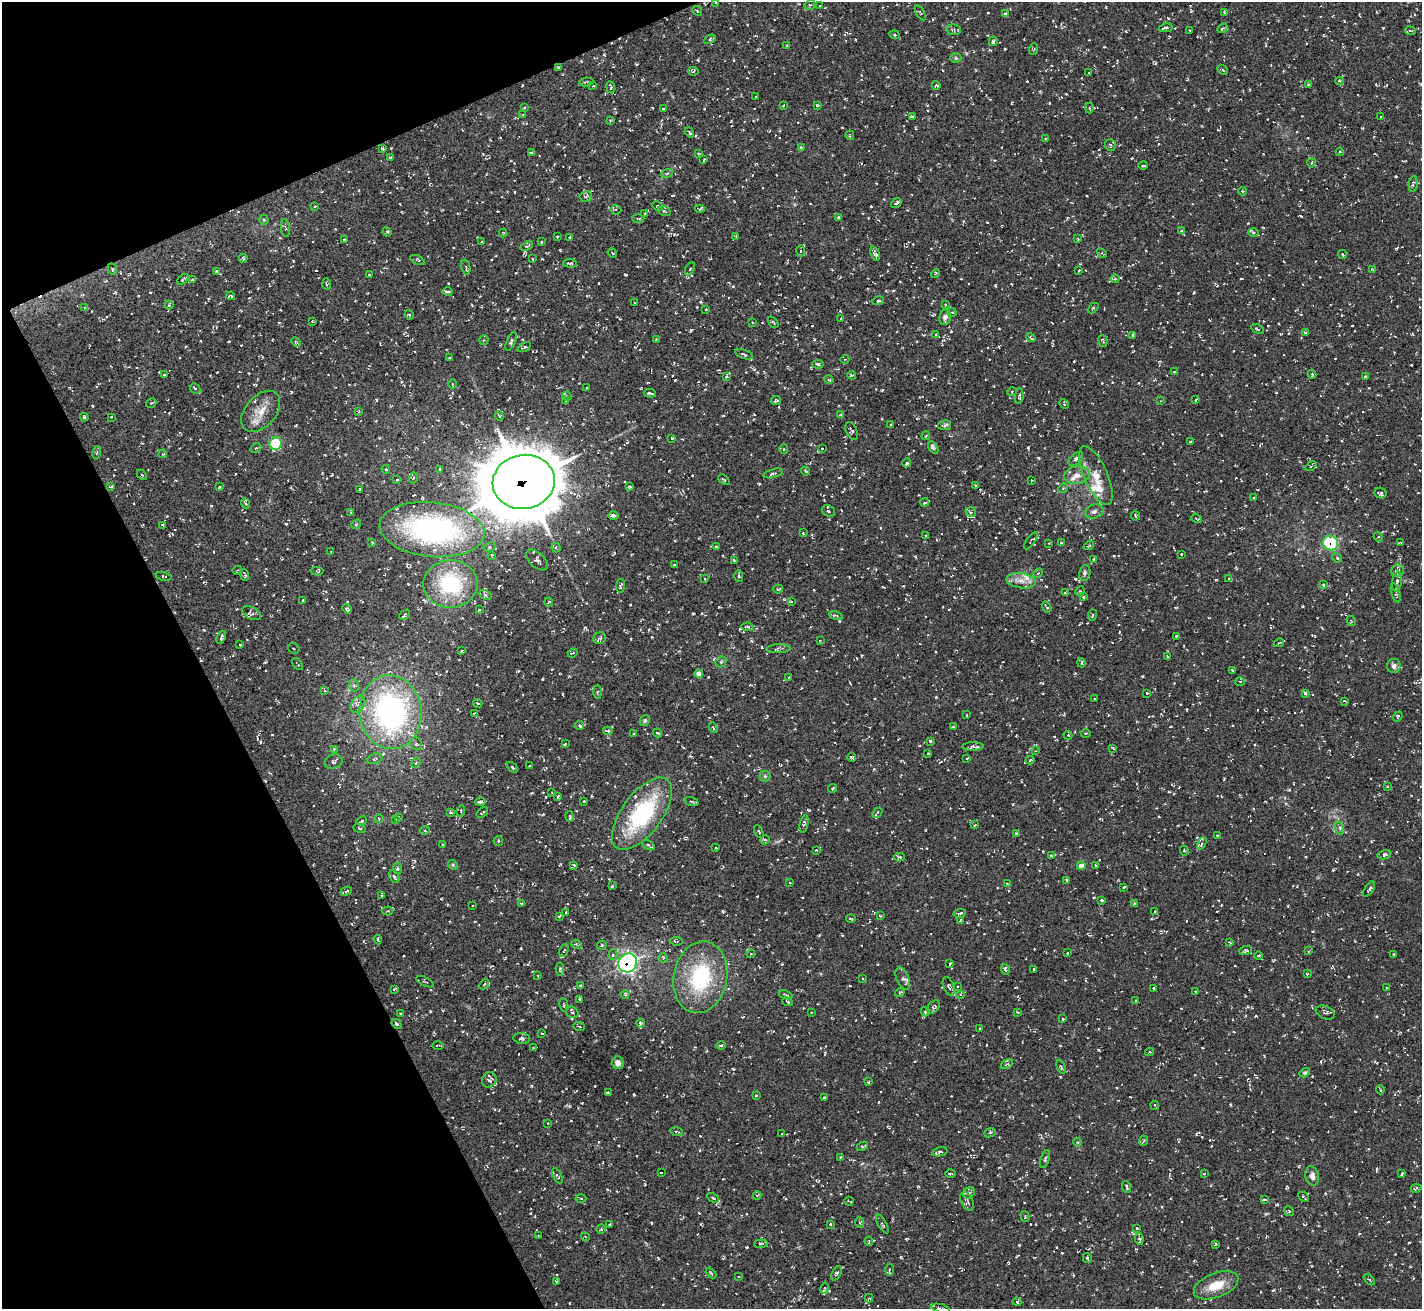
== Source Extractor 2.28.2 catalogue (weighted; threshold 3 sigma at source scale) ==
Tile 5 of 4 x 4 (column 1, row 2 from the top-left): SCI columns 3-1422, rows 2771-4077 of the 5686 x 5676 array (HDU 1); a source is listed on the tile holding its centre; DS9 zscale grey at full resolution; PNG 1424 x 1311 px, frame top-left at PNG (2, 2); each listed source drawn as its Kron ellipse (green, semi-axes under 4 px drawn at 4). Shown black and unused: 21% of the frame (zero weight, under 3 of 5 exposures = <1% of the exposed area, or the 3 px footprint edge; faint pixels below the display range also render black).
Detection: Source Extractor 2.28.2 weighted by HDU 2 'WHT'; one run over the whole footprint, this tile lists its part. Background 0.0245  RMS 0.0053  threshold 0.0237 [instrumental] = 3 sigma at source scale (4.5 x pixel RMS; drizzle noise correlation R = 1.50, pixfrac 1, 0.05/0.05 arcsec/px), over >= 5 px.
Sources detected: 1140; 107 cosmic-ray / hot-pixel residue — neither listed nor drawn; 17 inside a brighter listed object's ellipse — not listed separately; of the other 1016, all 500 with FLUX_AUTO >= 0.526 (the completeness limit of this list) listed and drawn (516 fainter detections not listed), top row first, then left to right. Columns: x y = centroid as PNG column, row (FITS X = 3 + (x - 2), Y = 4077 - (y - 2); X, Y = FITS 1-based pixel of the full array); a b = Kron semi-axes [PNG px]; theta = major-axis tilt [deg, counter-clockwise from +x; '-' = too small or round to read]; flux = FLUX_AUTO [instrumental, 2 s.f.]
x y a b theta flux
716 2 3 2 - 0.68
810 5 5 4 - 0.69
820 6 3 2 - 0.61
697 11 5 4 - 0.7
1224 12 3 3 - 0.65
920 13 8 4 -58 0.82
1005 13 4 4 - 0.7
1166 28 7 3 11 1
1222 28 5 3 - 0.84
954 30 7 5 -10 1.1
1190 30 4 2 - 0.57
1410 31 5 3 - 0.66
894 35 5 4 - 0.62
710 39 6 4 29 0.99
993 41 5 3 - 1.2
787 46 3 2 - 0.55
1034 49 6 3 70 0.53
956 58 5 4 - 0.79
558 68 4 3 - 0.69
1222 70 6 4 -41 0.83
693 71 5 4 - 0.71
1088 73 3 2 - 0.55
1340 81 4 3 - 0.62
586 82 7 3 9 0.67
1308 84 3 3 - 0.53
936 85 4 3 - 0.75
593 86 3 3 - 0.61
611 87 6 4 -81 1.3
756 97 3 2 - 0.67
783 105 3 2 - 0.78
817 106 3 3 - 0.55
524 107 3 3 - 0.68
1089 108 5 3 - 0.53
663 109 3 3 - 0.75
523 115 4 3 - 0.59
912 117 4 3 - 0.71
1381 117 4 2 - 1.1
610 121 4 4 - 0.75
689 132 5 3 - 0.73
850 135 4 3 - 0.64
1046 139 3 2 - 0.59
1110 145 6 5 - 0.86
801 147 3 3 - 0.72
382 148 3 3 - 1.1
1340 152 4 4 - 0.59
531 153 4 4 - 0.96
698 153 3 3 - 0.63
390 157 3 2 - 0.63
704 160 4 2 - 0.64
1311 163 4 3 - 0.62
1143 166 5 3 - 0.9
667 173 6 3 20 0.66
1413 184 8 4 82 1.2
1243 191 4 4 - 0.56
586 196 6 5 - 0.97
896 203 6 3 39 1.1
315 206 4 4 - 0.6
658 206 6 4 -25 0.66
700 209 5 4 - 1.2
616 210 5 5 - 1.1
664 211 6 4 -18 0.94
645 213 3 3 - 0.69
838 217 3 3 - 0.68
638 218 6 2 -4 0.68
264 220 5 4 - 0.75
285 228 9 4 -81 1.1
1181 231 4 3 - 0.63
387 232 5 4 - 0.66
503 233 4 4 - 0.53
1253 233 5 4 - 0.86
736 236 4 4 - 0.53
557 237 3 3 - 0.73
570 237 3 3 - 0.81
344 239 3 3 - 0.75
1078 239 3 3 - 0.58
482 241 3 3 - 0.67
542 241 3 2 - 0.59
527 246 7 4 27 0.9
801 251 6 4 87 0.72
612 253 5 4 - 0.65
1102 253 5 4 - 0.65
875 254 8 4 -68 1.3
1342 255 4 4 - 0.65
243 258 4 3 - 0.62
533 259 3 3 - 0.63
417 260 8 3 -25 0.67
570 263 7 3 -3 1.1
466 267 7 4 -77 0.86
112 269 6 3 -67 0.62
690 269 7 4 62 0.98
1373 269 3 3 - 0.56
1079 270 3 2 - 0.87
216 271 3 3 - 0.65
935 273 5 3 - 0.6
369 275 4 3 - 0.74
183 279 7 3 39 0.63
192 279 3 3 - 0.79
1115 279 4 4 - 0.58
327 284 6 4 -87 0.64
447 291 5 3 - 1.4
231 296 4 3 - 0.79
878 301 6 4 15 0.75
634 303 3 2 - 0.58
945 304 4 3 - 0.6
169 305 4 4 - 0.65
85 308 4 3 - 0.59
1093 308 6 4 44 0.73
706 309 3 2 - 0.54
952 312 5 4 - 0.64
409 315 5 4 - 0.56
945 317 8 6 80 2.1
841 319 3 2 - 0.56
312 321 3 2 - 0.62
752 322 3 2 - 0.84
773 322 6 3 -52 0.57
1257 329 7 3 -27 0.62
1305 332 3 3 - 0.67
936 335 4 4 - 0.57
1133 335 4 3 - 0.94
1031 338 5 3 - 1.1
657 339 4 3 - 0.55
484 340 5 4 - 0.67
511 341 10 4 66 0.99
1103 341 6 3 -74 0.68
296 342 5 3 - 0.55
524 347 7 3 28 0.66
744 354 9 4 -19 0.95
449 358 3 3 - 0.67
845 359 4 3 - 0.57
818 364 5 4 - 1
1174 372 4 2 - 0.58
1312 374 4 3 - 0.81
164 375 4 3 - 1.2
852 375 4 3 - 0.75
1365 376 3 3 - 0.7
726 377 4 3 - 0.82
829 380 5 3 - 0.56
452 384 5 3 - 0.57
195 388 6 4 -48 0.77
587 388 3 3 - 0.87
1012 392 4 4 - 0.61
650 393 6 2 -7 1.2
567 396 5 4 - 0.65
1019 396 8 4 82 0.93
566 400 3 3 - 1
776 400 5 4 - 0.79
1195 400 4 3 - 0.55
1161 401 3 3 - 0.53
151 403 5 3 - 0.62
1064 404 5 4 - 0.59
261 411 24 15 49 9.3
359 412 4 3 - 0.58
840 415 3 3 - 0.7
499 416 4 3 - 0.62
84 417 4 3 - 0.78
111 417 3 3 - 0.56
890 425 3 2 - 0.61
945 425 6 5 - 1.3
852 431 9 5 -66 1.2
926 436 4 3 - 0.67
672 438 3 3 - 0.7
1190 442 3 3 - 0.66
276 444 6 6 - 31
933 447 7 4 -56 1.3
256 448 6 4 28 0.9
822 448 3 3 - 0.62
784 449 5 4 - 0.55
97 453 7 3 80 0.6
163 454 4 3 - 0.57
1076 459 9 5 42 1.4
907 463 4 3 - 1.3
1311 466 6 3 35 0.6
386 469 4 3 - 0.65
440 469 4 3 - 0.79
806 471 4 3 - 0.59
773 473 10 4 15 1.3
142 475 6 3 -45 0.56
1077 475 13 9 9 4
1096 476 32 11 -66 8.6
413 478 5 3 - 0.59
724 479 6 3 -40 0.61
397 480 3 3 - 0.67
1032 480 4 3 - 0.59
524 482 31 27 10 3900
975 486 3 3 - 0.57
111 487 3 3 - 0.65
220 487 4 2 - 0.64
630 487 4 3 - 0.67
1063 488 5 4 - 0.68
359 489 3 2 - 0.66
1381 493 6 5 - 1.1
1254 497 3 3 - 0.53
245 503 5 3 - 0.99
925 503 4 3 - 1
828 511 7 5 -24 0.86
1094 511 9 7 21 1.8
971 512 5 4 - 0.82
351 513 4 3 - 0.53
614 516 5 3 - 1.5
1135 516 4 3 - 0.65
1197 518 5 3 - 0.54
356 524 5 4 - 0.67
163 525 3 3 - 0.85
432 530 52 27 -6 120
803 533 3 2 - 0.53
926 535 3 2 - 0.73
1378 537 5 4 - 0.73
1031 541 10 3 54 0.55
372 542 3 2 - 0.64
1049 543 3 3 - 0.58
1061 543 3 2 - 0.61
1331 543 7 7 - 37
1401 543 3 3 - 0.73
1089 545 5 3 - 0.62
489 547 6 4 29 0.92
716 547 4 3 - 0.85
556 548 5 4 - 0.77
331 552 3 2 - 0.56
1181 554 3 2 - 0.56
492 555 4 4 - 0.86
1337 558 5 4 - 0.59
1093 559 3 2 - 0.58
537 560 13 7 -43 1.9
734 561 3 2 - 0.55
674 565 3 3 - 0.66
237 570 5 4 - 0.61
317 571 6 3 -4 0.69
1398 571 6 6 - 1.5
1038 573 5 4 - 0.74
1085 573 8 5 75 1.2
245 575 6 3 -83 0.88
164 576 8 4 -12 0.81
739 576 5 4 - 1
705 579 3 3 - 0.61
1229 579 3 3 - 0.56
1021 581 14 7 -8 4.1
1397 581 10 5 79 1.5
450 584 27 23 3 39
1323 585 3 3 - 0.82
621 586 7 4 84 1.3
778 589 5 3 - 0.65
1080 591 5 4 - 0.81
1065 593 3 3 - 0.93
1396 593 10 4 -74 0.96
486 595 6 4 -28 1.2
1083 597 3 3 - 0.68
303 600 3 3 - 0.66
549 602 4 3 - 1.2
791 602 3 3 - 0.67
1047 607 6 2 -54 0.75
347 609 5 4 - 1.2
479 610 4 3 - 0.71
251 613 10 6 -25 1.9
404 615 6 2 43 0.78
836 615 7 3 -12 0.69
1092 615 6 3 82 0.53
1351 621 5 3 - 0.58
748 627 6 4 -8 1.2
1176 636 3 3 - 0.71
221 637 7 3 67 1.3
600 638 6 5 - 1.4
820 640 3 2 - 0.57
1279 643 5 3 - 0.65
240 645 3 3 - 0.58
294 648 6 5 - 0.85
778 649 12 3 2 1.1
462 651 3 3 - 0.66
572 653 5 3 - 0.64
1167 656 3 3 - 0.69
721 662 6 5 - 0.87
1081 663 5 4 - 0.89
297 664 7 2 -51 0.6
1394 666 7 7 - 2.1
1233 670 3 3 - 0.71
699 673 4 4 - 3.2
789 677 3 2 - 0.54
1240 681 5 3 - 0.58
354 685 6 5 - 1
325 691 3 3 - 0.57
597 692 6 3 -88 0.95
1147 693 3 3 - 0.54
1305 693 4 3 - 1.2
1095 699 3 2 - 0.53
1345 701 4 3 - 0.64
478 703 4 3 - 0.67
358 704 9 6 57 2
390 712 37 31 -84 120
474 713 4 3 - 0.59
967 715 3 2 - 0.61
1398 717 5 3 - 0.96
645 720 6 5 - 0.84
580 725 5 4 - 0.95
953 727 3 3 - 0.63
713 728 5 4 - 0.63
608 731 5 3 - 0.84
657 733 5 3 - 0.6
1086 733 5 2 - 0.53
633 734 3 2 - 0.53
1068 735 4 4 - 0.61
930 741 3 3 - 0.8
416 744 7 5 -59 1.1
565 744 3 3 - 0.62
973 746 10 4 0 1.6
1113 748 4 2 - 0.56
334 749 4 3 - 0.58
1035 751 4 4 - 0.53
928 753 3 3 - 1
852 757 4 2 - 0.73
967 758 4 3 - 1.2
375 759 8 5 19 1.3
1030 760 4 4 - 0.54
333 762 9 7 22 1.6
416 763 5 3 - 0.81
529 766 3 3 - 0.56
512 767 6 3 -45 0.61
765 776 5 5 - 0.75
1387 786 3 3 - 0.62
833 788 4 3 - 0.78
552 792 3 2 - 0.58
558 796 4 3 - 0.77
691 801 7 3 -19 0.64
480 802 5 3 - 1.6
584 802 3 3 - 0.73
461 811 5 3 - 0.64
482 812 6 2 39 0.7
451 813 3 3 - 0.81
877 813 6 3 51 0.99
642 814 42 20 53 55
569 816 5 3 - 1.1
399 817 3 3 - 0.6
379 819 4 4 - 0.68
395 819 4 3 - 0.72
362 821 5 4 - 1.1
804 824 9 4 77 0.94
975 825 3 3 - 0.58
359 828 6 4 -20 0.79
1340 828 7 4 -72 0.91
425 831 5 3 - 0.59
759 832 7 4 -65 0.79
1016 833 3 3 - 0.86
1218 835 3 3 - 0.61
765 840 5 4 - 0.74
498 841 5 4 - 0.61
1202 843 6 4 61 0.89
443 844 3 2 - 0.64
648 845 7 3 -29 1.1
716 848 3 2 - 0.62
816 850 3 3 - 0.58
1184 851 5 4 - 0.65
1051 855 4 3 - 0.79
1384 855 7 4 14 1
899 857 5 4 - 0.66
453 865 5 4 - 0.64
574 865 4 3 - 0.62
1096 865 4 3 - 0.69
1081 866 4 4 - 4.3
398 869 5 4 - 0.83
394 876 7 4 -62 0.94
1066 880 4 3 - 0.53
790 883 3 3 - 0.57
1007 884 3 2 - 0.55
612 886 3 3 - 0.55
1124 887 3 2 - 0.9
1369 889 9 3 55 1.6
346 891 6 3 25 1.2
381 895 4 3 - 0.53
1101 900 3 3 - 0.88
522 904 3 3 - 0.82
1134 904 3 3 - 0.54
473 906 3 2 - 0.54
388 911 5 4 - 0.63
1155 911 3 3 - 0.84
566 912 4 4 - 0.59
960 913 6 3 12 1.2
559 916 4 2 - 0.78
880 916 3 2 - 0.57
851 919 4 3 - 0.83
960 920 3 2 - 0.55
378 940 5 3 - 0.67
676 941 6 3 -9 0.64
1230 942 4 3 - 0.67
577 945 5 3 - 0.6
602 945 5 4 - 0.68
564 950 7 3 67 1
1245 950 6 4 20 0.77
1309 951 3 2 - 0.61
1067 953 3 2 - 0.57
613 954 5 4 - 1
751 954 4 3 - 0.62
1394 954 3 2 - 0.54
1259 956 4 3 - 0.62
663 958 5 4 - 0.66
628 963 10 9 - 120
950 964 4 2 - 0.71
560 969 6 3 86 1.1
1005 969 5 4 - 0.88
1034 969 3 2 - 0.6
1307 974 3 3 - 0.61
537 975 3 2 - 0.59
700 977 36 27 79 44
863 978 3 2 - 0.64
903 979 12 6 -67 1.5
425 982 9 3 -27 0.82
484 984 6 3 51 0.57
581 986 3 3 - 1.1
949 986 10 5 -68 1.4
958 987 3 3 - 0.61
1153 988 3 3 - 0.59
1387 988 3 3 - 0.58
394 989 4 2 - 0.67
900 992 5 3 - 0.55
1195 992 3 2 - 0.63
625 994 4 3 - 0.62
786 995 7 3 -22 0.81
960 995 4 4 - 0.86
579 999 4 3 - 1
1136 1000 3 3 - 0.55
787 1002 5 2 - 1.2
564 1005 7 3 -80 0.59
933 1007 7 5 50 1.1
572 1012 6 5 - 1.2
925 1012 5 4 - 0.78
1018 1012 3 2 - 0.69
401 1013 3 2 - 0.57
811 1013 3 2 - 0.63
1325 1013 10 6 -22 1.5
1062 1019 3 2 - 0.58
640 1023 4 3 - 0.97
396 1024 6 4 -44 1
579 1027 6 2 -24 0.68
979 1029 3 2 - 0.57
542 1034 4 3 - 0.58
522 1038 8 5 -5 1.6
438 1045 6 2 0 0.6
721 1045 5 3 - 0.81
534 1048 3 3 - 0.6
1149 1052 4 4 - 0.57
618 1063 6 6 - 2.3
1007 1064 6 2 32 0.62
1061 1067 7 4 -71 0.84
1305 1073 5 4 - 0.83
489 1080 8 7 - 2.3
869 1082 3 2 - 0.61
1380 1090 5 2 - 0.55
608 1093 3 2 - 0.67
756 1095 3 2 - 0.59
824 1097 3 2 - 0.6
1155 1105 5 2 - 0.62
547 1123 3 2 - 0.69
677 1131 6 3 -10 0.61
782 1133 3 3 - 0.53
990 1133 6 4 24 0.88
1143 1141 5 3 - 0.55
1077 1142 4 4 - 0.62
862 1146 6 4 26 0.8
940 1152 8 4 13 1.1
840 1157 3 3 - 0.56
1045 1159 9 3 71 0.85
661 1173 3 2 - 0.55
950 1173 5 3 - 1.1
1204 1174 3 2 - 0.6
1402 1174 4 2 - 0.71
557 1176 8 4 -64 0.97
1312 1176 10 6 -76 2.4
1126 1187 6 3 -70 0.94
1416 1188 5 3 - 1
969 1193 6 5 - 1.2
757 1195 4 4 - 0.55
1304 1197 6 2 -46 0.77
581 1198 5 3 - 0.54
713 1198 6 3 -29 0.88
1264 1200 4 3 - 1.2
849 1201 5 2 - 0.64
967 1201 10 5 -65 1.6
1289 1211 5 4 - 0.65
1025 1216 5 4 - 0.62
860 1223 5 3 - 0.62
831 1224 3 3 - 0.87
882 1224 10 3 -60 0.79
610 1225 3 2 - 0.67
1137 1228 3 3 - 0.69
601 1229 4 4 - 0.76
539 1236 3 3 - 0.65
585 1237 4 4 - 0.62
1139 1239 6 4 -82 0.81
869 1241 4 3 - 0.53
761 1244 6 3 6 0.72
1215 1244 3 2 - 0.64
1087 1258 5 3 - 1.3
890 1270 6 4 87 1.1
711 1273 6 3 -45 0.61
837 1273 8 4 60 1.4
739 1276 3 2 - 0.54
1369 1280 6 2 -44 0.53
557 1281 3 3 - 0.99
1216 1285 23 12 22 11
825 1288 6 3 78 0.69
869 1298 4 3 - 0.62
1017 1302 4 3 - 0.6
941 1308 10 3 -14 0.99
Overlapping masked pixels (flux is a lower limit): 5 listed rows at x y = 558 68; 524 482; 1331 543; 628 963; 396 1024
Isophote crosses this tile's border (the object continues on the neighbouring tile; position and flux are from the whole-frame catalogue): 2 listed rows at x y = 716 2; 941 1308
Unlisted compact peaks at least as high as the median listed source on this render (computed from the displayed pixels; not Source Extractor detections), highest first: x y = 531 1086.